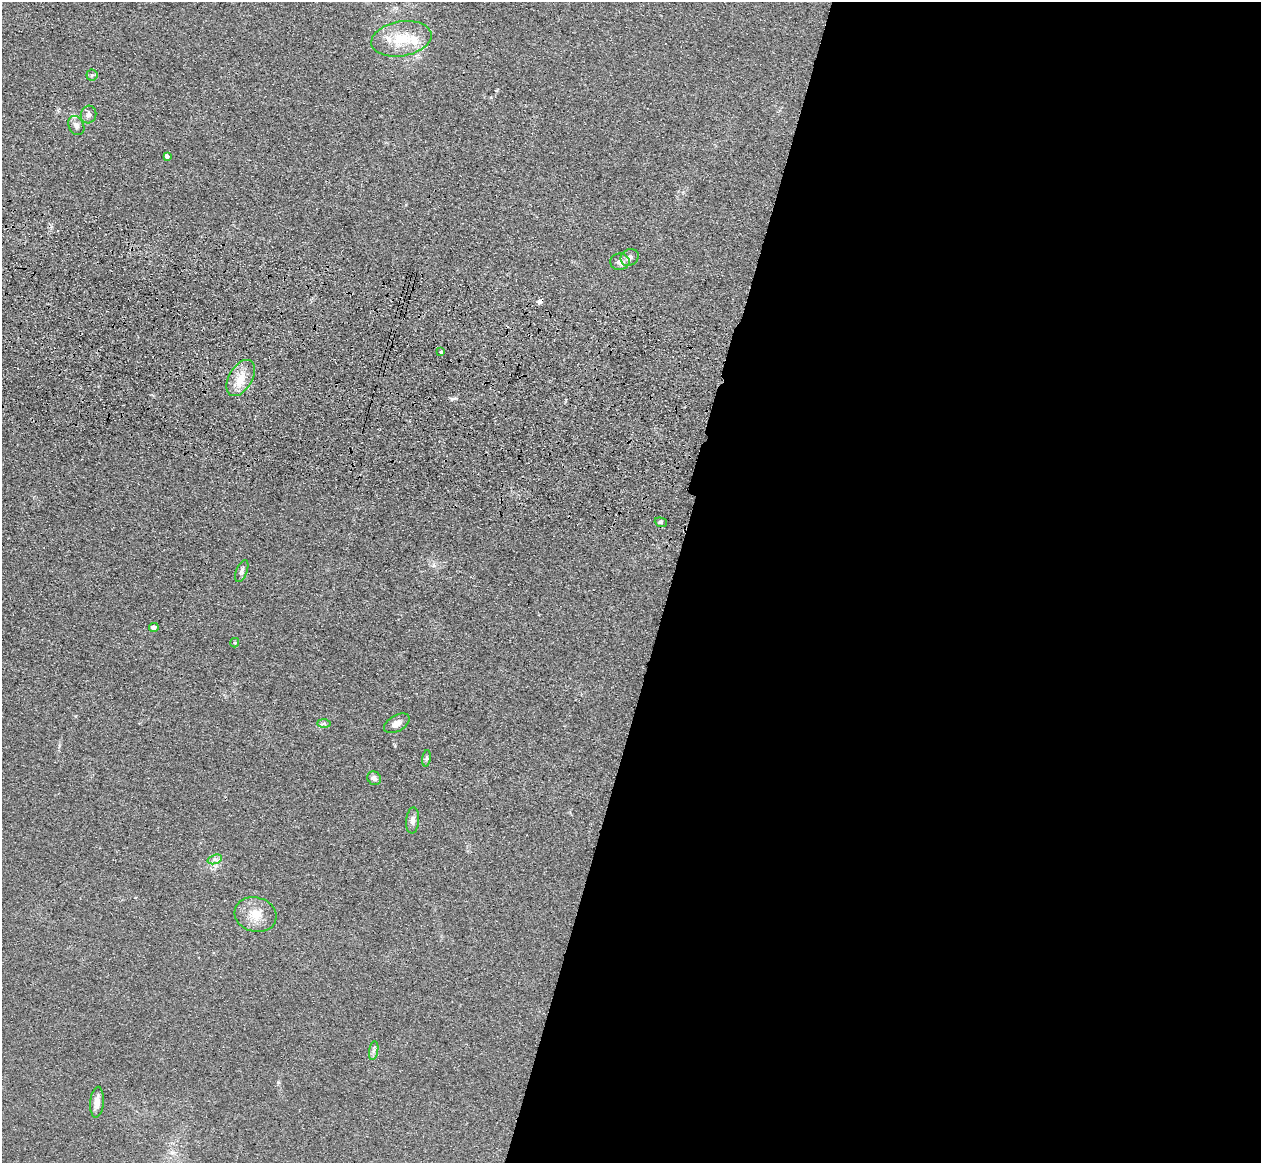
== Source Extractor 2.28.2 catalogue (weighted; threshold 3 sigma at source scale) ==
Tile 12 of 4 x 4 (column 4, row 3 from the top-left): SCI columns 3813-5071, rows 1524-2684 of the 5108 x 5248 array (HDU 1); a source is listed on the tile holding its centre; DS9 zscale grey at full resolution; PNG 1263 x 1165 px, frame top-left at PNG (2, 2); each listed source drawn as its Kron ellipse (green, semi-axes under 4 px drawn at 4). Shown black and unused: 47% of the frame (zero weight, under 3 of 4 exposures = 6% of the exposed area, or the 3 px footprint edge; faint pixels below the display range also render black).
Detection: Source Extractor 2.28.2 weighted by HDU 2 'WHT'; one run over the whole footprint, this tile lists its part. Background 0.0613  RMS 0.0074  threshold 0.0333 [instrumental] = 3 sigma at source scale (4.5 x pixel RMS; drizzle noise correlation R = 1.50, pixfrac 1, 0.05/0.05 arcsec/px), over >= 5 px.
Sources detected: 24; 1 cosmic-ray / hot-pixel residue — neither listed nor drawn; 1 inside a brighter listed object's ellipse — not listed separately; the other 22 listed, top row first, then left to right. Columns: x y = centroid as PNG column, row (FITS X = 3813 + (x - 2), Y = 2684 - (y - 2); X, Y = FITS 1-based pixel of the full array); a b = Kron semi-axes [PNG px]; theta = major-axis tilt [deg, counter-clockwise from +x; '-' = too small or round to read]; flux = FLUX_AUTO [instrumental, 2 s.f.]
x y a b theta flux
401 39 30 17 10 25
92 75 6 5 - 1.2
89 115 9 7 74 3.1
76 126 10 7 -62 3.5
167 156 4 4 - 2.1
630 257 9 8 - 3.7
620 262 10 8 7 4
441 352 3 3 - 4.5
241 378 20 11 60 12
661 522 6 4 -20 1.2
242 571 11 5 69 2.3
154 627 5 4 - 4.2
235 643 5 4 - 1
324 723 7 4 0 1.3
397 723 14 8 29 4.3
426 758 8 4 81 1.3
374 778 7 6 - 2.3
413 820 13 6 84 3.3
215 859 7 4 18 2.1
256 915 21 17 -15 13
374 1051 9 4 80 2.1
97 1102 15 6 85 5.8